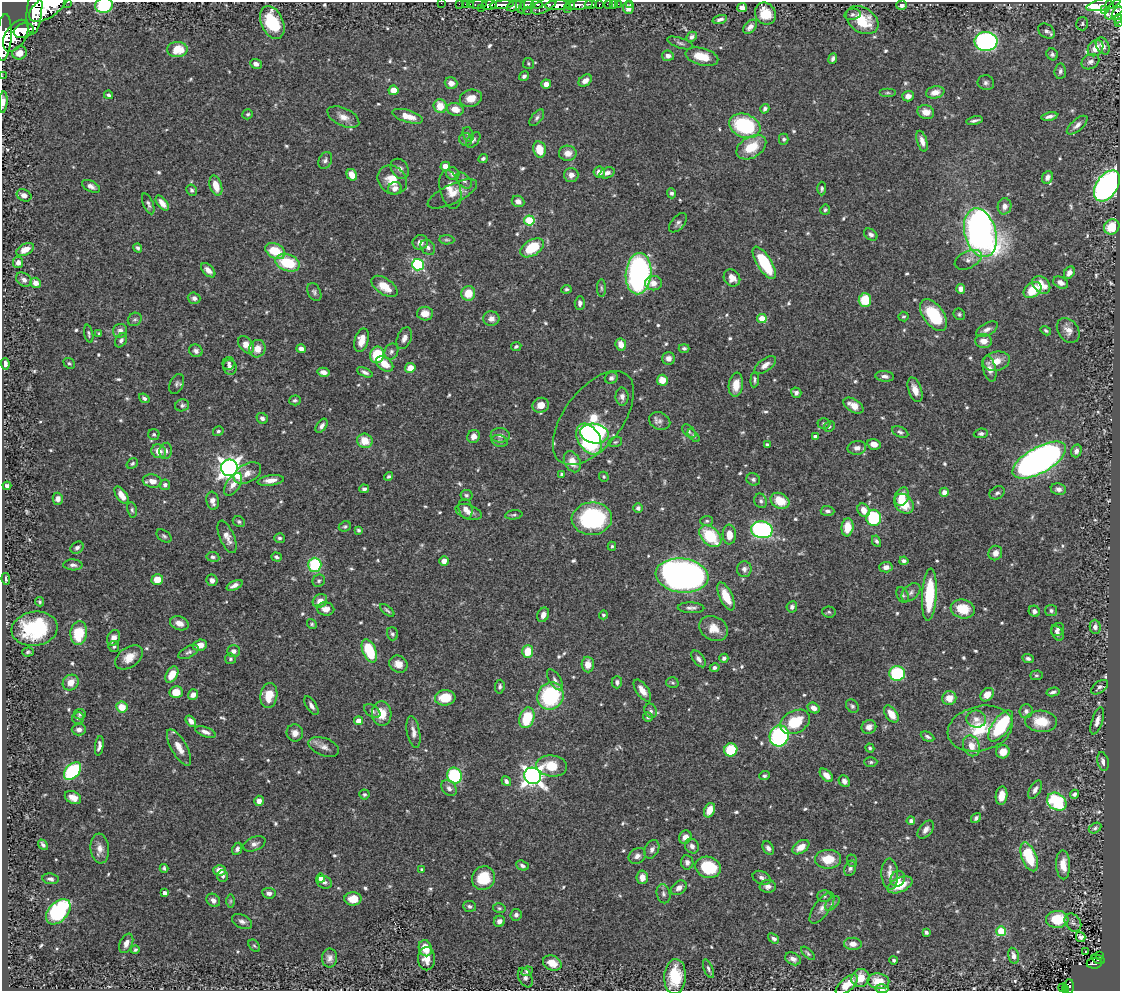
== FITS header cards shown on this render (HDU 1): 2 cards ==
NAXIS1  =                 1118
NAXIS2  =                  989

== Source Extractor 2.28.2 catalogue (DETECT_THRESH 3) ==
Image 1118 x 989 px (HDU 1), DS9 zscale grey, 1 PNG px = 1 image px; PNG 1122 x 993 px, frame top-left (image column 1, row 989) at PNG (2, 2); each listed source drawn as its Kron ellipse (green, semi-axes under 4 px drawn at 4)
Background 0.623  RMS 0.014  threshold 0.0435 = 3 sigma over >= 5 px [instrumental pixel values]
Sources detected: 691; of the 691, the 500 brightest by FLUX_AUTO listed and drawn (191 fainter detections omitted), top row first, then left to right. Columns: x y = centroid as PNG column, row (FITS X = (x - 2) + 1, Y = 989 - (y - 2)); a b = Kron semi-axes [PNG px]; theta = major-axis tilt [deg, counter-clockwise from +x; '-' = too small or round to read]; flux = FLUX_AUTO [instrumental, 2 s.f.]
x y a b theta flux
68 2 3 2 - 31
441 3 2 2 - 7
459 4 2 2 - 9
465 4 2 2 - 8.5
470 4 3 2 - 20
478 4 9 3 2 50
537 4 6 3 -7 260
591 4 6 3 -3 230
608 4 4 3 - 35
613 4 2 2 - 6.6
618 4 2 2 - 7.9
630 4 3 2 - 5.8
1103 4 17 6 12 190
104 5 9 7 14 61
489 5 8 4 2 830
502 5 12 4 5 730
520 5 8 4 -82 160
527 5 7 4 19 470
544 5 14 6 32 630
558 5 13 5 4 1500
571 5 5 3 - 340
579 5 14 5 7 770
599 5 3 3 - 100
902 5 5 4 - 3.1
1109 5 4 3 - 130
48 6 22 10 34 3600
514 6 8 5 22 220
481 8 3 2 - 22
628 8 6 5 - 6.3
742 8 5 4 - 6.6
1116 8 14 7 46 410
567 9 3 2 - 250
1105 9 2 2 - 21
34 11 24 7 85 2800
527 11 2 2 - 23
1118 13 7 5 55 120
765 14 11 10 - 21
852 14 8 5 13 2.4
720 19 7 4 16 3
1118 19 4 3 - 41
862 20 18 12 -32 34
272 22 17 11 -66 50
1119 23 3 2 - 14
1082 24 7 6 - 1.9
750 27 8 5 46 5.7
24 31 10 7 19 1400
1046 31 9 6 -36 3.3
16 36 17 10 59 2400
4 37 23 7 86 2500
692 37 5 4 - 3.3
986 41 11 9 -3 240
680 43 13 5 -18 2.8
1103 46 9 6 -60 6.7
1095 48 9 7 48 12
177 49 10 7 4 25
20 53 7 6 - 7.5
1052 54 6 5 - 2.4
668 56 6 5 - 4.4
702 57 17 8 -15 20
833 58 5 4 - 3.1
1090 62 9 7 32 3.9
256 64 6 5 - 5.2
528 64 6 5 - 1.7
1060 71 8 5 85 2.8
2 76 2 2 - 5.5
524 76 5 4 - 2.9
585 80 7 5 36 5.9
451 83 6 6 - 7.8
986 83 8 7 - 3.1
546 84 5 4 - 6
393 90 5 4 - 13
935 92 9 6 12 7.6
888 93 8 4 0 1.7
108 95 4 4 - 2
908 96 6 5 - 6.4
471 98 11 8 15 10
3 102 11 4 86 4.7
440 106 7 6 - 18
455 109 8 6 -11 12
765 109 5 4 - 2.4
926 112 8 7 - 9.4
248 114 5 4 - 1.7
408 116 16 6 -17 13
1049 116 8 3 11 3.8
343 117 17 9 -25 9.5
537 118 10 5 52 2.7
975 120 8 3 12 2.6
1077 125 13 5 41 4.6
745 126 16 11 -20 92
468 134 7 5 -72 1.9
466 139 6 6 - 3.3
784 139 5 5 - 2.3
473 140 9 5 51 2.6
922 141 11 5 -74 6.4
751 147 16 10 30 27
539 149 8 6 -79 19
568 153 9 7 -2 8.3
483 158 5 4 - 2.3
325 160 9 6 63 3
445 166 5 4 - 7.9
400 169 10 8 -55 5
599 172 6 5 - 7.4
607 173 8 5 18 4.4
453 174 7 6 - 4.2
352 175 6 5 - 15
571 175 7 7 - 5.9
1047 177 6 5 - 3.9
392 180 16 13 -41 18
464 181 9 6 -42 2.9
91 186 9 5 -27 4.6
216 186 10 6 -72 15
1107 186 17 10 57 400
395 188 7 6 - 5.2
822 188 7 4 89 1.9
450 189 20 10 -76 12
191 190 6 5 - 2
671 193 5 4 - 2.3
452 194 27 9 25 13
24 195 8 5 -25 5.6
518 201 6 5 - 5.3
162 203 9 4 -53 8.1
148 204 11 5 -67 2.8
1004 206 8 7 - 5.7
825 210 5 5 - 1.7
529 220 5 5 - 62
678 223 11 6 48 3.6
1112 227 8 7 - 25
980 233 25 15 -74 640
871 235 7 5 -36 3.4
447 240 7 4 -3 1.8
420 242 8 7 - 7
428 247 8 6 -49 3.5
138 248 5 3 - 2.3
532 248 13 7 33 44
25 250 10 5 26 9.7
275 251 11 7 -28 26
968 260 14 8 26 5.8
18 262 6 5 - 4.4
288 263 13 8 -18 43
764 263 18 7 -58 53
418 265 6 6 - 110
208 270 9 5 -45 6.4
1069 273 6 5 - 5.7
639 274 21 13 86 310
732 278 9 8 - 7.7
24 280 8 6 -37 4.4
36 283 5 5 - 6.9
654 283 8 7 - 7.5
1061 283 8 5 -27 5.1
1041 285 10 7 -45 15
385 286 15 8 -35 18
601 288 9 3 -89 1.7
566 289 5 4 - 1.7
961 289 5 4 - 7.7
1033 290 10 7 37 27
314 292 9 6 -64 2.9
468 293 7 7 - 19
194 298 6 5 - 3.9
865 300 7 6 - 32
580 303 7 5 88 3.8
425 314 8 7 - 9.8
959 314 6 5 - 1.7
934 315 18 10 -53 54
904 317 5 5 - 1.8
135 319 7 6 - 2.1
491 319 8 7 - 5.4
762 319 5 4 - 27
987 329 12 6 29 4.9
1068 330 13 10 -53 7.8
120 331 7 7 - 5.4
1046 331 5 3 - 1.8
89 334 9 4 -78 2.1
99 334 3 3 - 1.7
404 338 11 7 68 5.2
121 340 7 5 56 3.3
362 340 12 6 75 12
984 341 8 7 - 7.8
246 345 10 6 -51 10
621 345 6 5 - 9.3
516 346 5 4 - 2.1
684 348 5 4 - 2.2
257 349 9 8 - 10
301 349 5 4 - 4.7
196 351 7 6 - 3.3
391 352 8 6 65 3.1
377 355 8 7 - 42
668 358 6 6 - 5.1
996 361 14 9 12 13
69 363 6 4 -40 1.7
229 363 6 6 - 2.9
5 364 6 3 -84 3.2
385 364 10 6 -36 14
765 365 12 6 35 6.2
230 367 8 6 -69 3.8
410 368 5 4 - 11
989 369 13 6 -75 8
323 372 6 4 -13 5.9
365 372 8 4 -25 3.3
885 376 9 5 -5 4.4
611 378 6 5 - 3.4
662 380 5 5 - 14
755 380 8 4 85 1.9
176 384 10 6 64 3
736 385 12 7 82 12
915 390 13 6 -71 8.7
796 393 5 5 - 3.2
622 397 9 6 -89 4.8
144 398 6 4 -38 2.5
295 400 6 5 - 1.9
182 405 7 6 - 2.4
541 405 8 7 - 9.7
853 406 11 6 -31 9.6
262 418 6 5 - 3.1
593 418 55 29 53 49
660 421 11 8 -24 4.6
824 423 6 5 - 2.1
322 426 8 5 55 3.7
829 427 6 5 - 1.8
218 431 5 4 - 1.9
689 431 8 5 -46 2.4
900 432 9 5 -26 2.6
981 433 7 5 6 2.6
154 434 5 5 - 1.8
594 434 14 9 -10 100
500 435 9 7 0 4.8
474 436 7 6 - 7.4
694 436 8 4 -49 1.8
815 437 4 3 - 4.5
589 439 17 11 -59 120
365 441 8 7 - 16
500 441 8 6 -17 2.6
615 442 7 5 16 1.7
767 444 4 3 - 2
874 444 7 5 -13 8.6
857 448 9 7 8 5.6
159 451 7 6 - 9.9
166 451 8 6 80 3.5
1076 451 6 5 - 4
1039 460 30 13 30 610
572 462 11 7 -63 13
132 463 6 4 34 1.8
229 468 8 8 - 690
247 473 15 9 29 7.7
562 474 4 4 - 2.3
388 476 5 4 - 2
604 477 5 4 - 1.8
753 479 7 6 - 2.5
271 480 13 5 8 8.6
152 481 9 6 -10 7.7
233 484 13 6 56 7.1
165 485 5 5 - 2.7
7 486 4 4 - 2.6
364 489 5 4 - 2.8
1058 489 8 5 -9 3.9
944 492 4 4 - 6.7
997 493 8 6 28 2.7
122 495 10 5 -55 11
466 495 6 5 - 2.2
902 497 9 6 66 14
58 499 6 5 - 5.2
213 501 9 6 -80 5.7
761 501 7 6 - 2.7
780 501 10 7 -28 22
904 504 11 8 -46 25
638 508 5 4 - 2.6
466 509 10 7 -77 4.9
132 510 8 5 -81 2.1
863 510 7 5 -61 11
827 511 7 5 -3 3
468 512 13 7 -19 5.8
514 515 9 4 6 2
874 518 8 7 - 67
592 519 20 16 4 110
707 521 6 5 - 1.9
239 522 6 5 - 1.9
345 526 6 5 - 1.9
847 527 9 6 84 19
359 530 4 3 - 1.9
762 530 11 8 -10 240
729 535 10 6 -87 11
164 536 8 5 -39 2.2
710 536 13 8 -44 54
227 537 17 7 -67 8.2
279 538 5 5 - 2.2
876 541 6 4 -62 2.2
612 546 4 4 - 1.8
77 548 7 5 39 2.8
995 553 7 6 - 5.9
213 557 6 5 - 2.5
277 557 5 4 - 2.2
444 561 5 5 - 6.1
904 561 4 4 - 2.9
73 565 9 5 -1 3.6
315 565 7 6 - 62
886 567 6 5 - 5.9
744 569 8 7 - 3.9
682 576 26 17 -6 590
6 579 6 2 -82 2
157 580 6 5 - 17
212 580 6 5 - 4.1
319 581 6 6 - 2.3
234 585 8 4 24 5.1
911 592 11 7 43 4.2
903 595 8 5 -63 2.1
929 595 26 7 86 51
726 596 15 6 -64 20
320 601 7 6 - 7.8
40 602 5 4 - 1.8
792 607 5 5 - 2.8
691 608 13 5 -1 3.8
326 609 9 6 -8 8
963 609 12 9 -16 24
387 610 8 3 -39 1.8
1051 610 6 5 - 2.6
1034 611 6 5 - 3.6
829 612 6 5 - 1.9
543 615 7 5 65 5.6
603 615 4 4 - 1.9
179 623 9 6 -20 8.7
312 624 5 4 - 1.8
1095 627 7 5 -89 5.1
714 628 15 12 -28 14
35 629 23 17 8 83
1057 629 7 6 - 3.3
79 633 12 8 84 35
1057 633 8 5 -61 3.7
392 634 6 5 - 2.2
113 638 8 6 60 5.9
200 645 7 5 14 10
114 647 5 5 - 1.8
234 651 6 5 - 4.4
369 651 12 6 -67 50
28 652 6 4 4 2
189 652 11 5 27 3
528 652 6 5 - 24
129 657 15 10 35 13
724 658 4 4 - 2.8
1028 658 6 4 -23 2.6
230 659 5 5 - 2.2
698 659 9 5 -54 4.4
398 664 9 8 - 8.6
588 664 8 6 -88 10
715 668 5 4 - 3.2
897 673 8 7 - 84
172 675 9 5 59 16
1036 675 6 5 - 1.7
555 680 12 5 -58 3.8
71 682 8 7 - 11
617 682 6 5 - 3
672 683 6 5 - 1.7
500 687 7 5 84 2.2
1099 687 9 5 37 3
642 690 12 6 -55 9.5
176 692 6 6 - 14
1053 692 6 3 13 2.5
193 695 5 5 - 5.6
987 695 7 6 - 10
269 696 12 8 80 17
550 696 14 13 - 100
445 698 10 7 6 23
949 698 7 7 - 13
311 706 11 5 -57 3.9
852 706 7 6 - 2.5
122 707 6 5 - 17
814 708 6 5 - 6.8
372 711 9 5 -36 3.1
651 711 7 6 - 2.4
1026 711 7 6 - 4
80 714 6 5 - 1.9
382 714 12 10 -86 17
891 714 10 5 -55 13
648 717 5 5 - 2.4
78 718 6 6 - 2.3
527 718 10 7 73 41
976 719 10 8 -9 6.7
191 721 6 4 -51 5.2
359 721 4 4 - 13
1041 721 16 11 -5 24
1097 721 14 5 71 5.9
795 722 16 11 28 35
1001 726 18 8 54 68
869 727 7 6 - 4.8
79 729 7 6 - 4.1
980 729 33 22 14 48
205 732 10 5 -20 4.3
413 732 16 6 -79 5.7
295 733 8 8 - 6.7
779 736 10 9 - 140
927 737 7 4 -27 2.5
99 746 10 4 81 4.3
971 746 10 8 -69 13
179 747 20 7 -61 11
324 747 16 8 -21 6.6
870 748 5 4 - 2
731 750 6 6 - 40
1003 752 7 6 - 12
871 762 6 4 0 1.8
1103 762 9 5 -75 4.3
552 766 15 10 -6 24
72 771 10 6 47 110
826 775 8 5 -44 8.7
455 776 8 7 - 89
533 776 8 8 - 600
764 776 5 4 - 2.3
506 781 5 4 - 3.1
844 781 6 5 - 5.4
449 788 9 6 -46 3.9
1035 790 10 5 59 4.6
364 794 5 5 - 1.8
1074 794 5 3 - 2.6
1002 796 9 5 81 9.9
73 797 8 6 -28 7.7
259 801 5 4 - 6.1
1057 802 10 8 -34 83
709 810 7 5 67 13
976 818 5 4 - 2.5
911 821 4 4 - 3.8
1095 828 7 5 30 2.2
926 829 10 6 50 5.6
685 837 7 6 - 6.7
254 844 12 6 21 4.9
43 845 6 3 -51 2.8
692 846 8 6 -55 4.8
801 847 9 6 33 10
100 848 15 9 -84 8.2
768 848 7 5 -56 3.7
237 849 6 5 - 3
652 849 10 7 63 4.1
637 856 9 7 33 4.6
1029 857 15 7 -69 48
828 859 13 9 1 21
852 861 6 5 - 1.7
687 862 7 6 - 3.7
1063 865 14 7 -87 12
522 866 6 4 -23 2.7
708 867 13 10 -17 42
164 868 4 3 - 1.9
850 868 8 5 68 2.8
422 869 4 4 - 1.9
219 870 6 5 - 10
890 874 15 8 -86 8.4
223 876 6 5 - 2.5
642 877 7 5 84 8
321 878 4 4 - 7.1
483 878 12 11 - 31
762 878 9 6 -23 3.5
51 879 8 5 -8 3.5
898 879 8 7 - 6.8
324 882 8 6 -24 3.6
900 885 13 7 25 20
768 886 8 6 0 5.3
679 888 8 6 40 5.4
165 893 4 3 - 4
269 893 7 5 -8 4
663 894 9 6 -77 3.6
824 896 7 6 - 2.3
353 899 8 7 - 16
213 900 7 6 - 4.8
230 901 7 4 89 1.8
832 903 9 5 46 2.5
469 906 6 5 - 2.7
499 908 6 5 - 1.7
822 908 18 7 54 6.9
58 912 15 9 47 140
516 915 6 5 - 3.4
1057 919 11 8 1 33
242 921 11 6 -26 3.9
499 921 6 5 - 4.4
1073 922 10 7 -53 3.2
1001 931 5 5 - 58
926 932 4 3 - 2.5
1081 937 5 4 - 2.6
774 938 6 4 -38 3.1
126 943 10 6 66 6
853 944 9 6 -3 7.1
254 946 7 5 -49 1.8
425 948 8 6 -74 18
135 950 4 4 - 1.9
1085 952 3 2 - 2.2
808 953 8 4 -44 1.8
1100 955 3 2 - 14
1014 956 8 5 -76 4.4
330 958 9 7 86 5.4
427 959 11 8 89 13
793 959 8 6 -27 4.5
1098 959 7 3 -24 75
894 960 4 4 - 1.8
552 963 10 7 -25 14
1094 963 7 5 6 97
708 969 10 4 -68 2.6
527 971 6 4 25 2.4
675 977 17 11 86 36
525 978 10 6 -65 3.6
860 978 9 8 - 15
878 981 11 8 -8 17
847 985 13 6 41 13
1069 986 7 5 86 79
1063 988 4 3 - 18
882 989 7 4 -3 5.9
1065 990 3 2 - 23
At the frame edge (FLAGS 8, measured only in part): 14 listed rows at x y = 68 2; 441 3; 104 5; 48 6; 1116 8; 34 11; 1118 13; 1118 19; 1119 23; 4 37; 2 76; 3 102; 882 989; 1065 990
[191 fainter detections neither listed nor drawn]